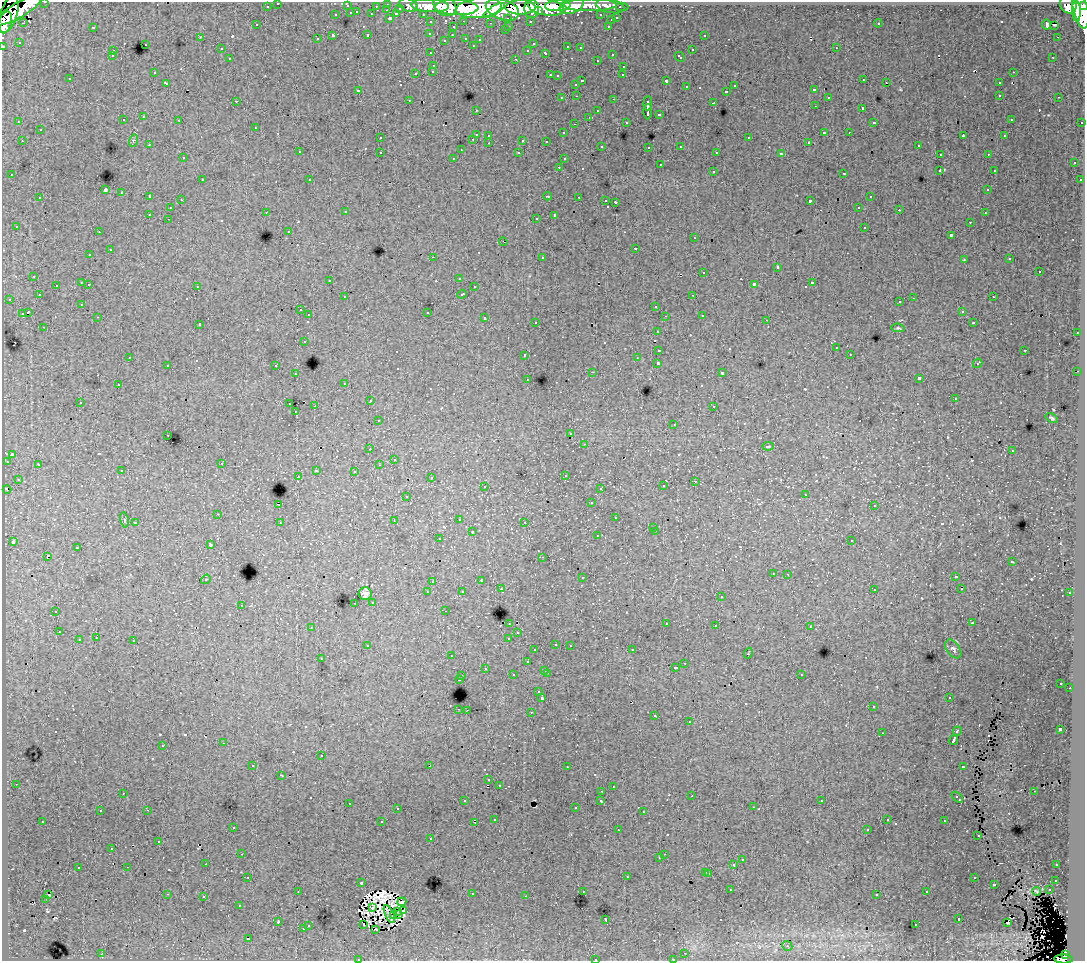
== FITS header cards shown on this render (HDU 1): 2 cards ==
NAXIS1  =                 1083
NAXIS2  =                  959

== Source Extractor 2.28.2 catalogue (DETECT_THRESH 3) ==
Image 1083 x 959 px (HDU 1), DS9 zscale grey, 1 PNG px = 1 image px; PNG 1087 x 963 px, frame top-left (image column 1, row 959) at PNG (2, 2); each listed source drawn as its Kron ellipse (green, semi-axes under 4 px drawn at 4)
Background 123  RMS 1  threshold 3.02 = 3 sigma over >= 5 px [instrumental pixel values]
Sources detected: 632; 13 with non-positive FLUX_AUTO (blend fragments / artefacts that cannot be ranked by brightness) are neither listed nor drawn; of the other 619, the 500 brightest by FLUX_AUTO listed and drawn (119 fainter detections omitted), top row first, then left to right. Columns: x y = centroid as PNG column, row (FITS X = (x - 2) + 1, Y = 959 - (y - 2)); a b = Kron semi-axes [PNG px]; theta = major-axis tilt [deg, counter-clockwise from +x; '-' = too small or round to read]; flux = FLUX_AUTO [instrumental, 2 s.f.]
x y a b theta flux
45 2 3 2 - 3500
278 3 3 3 - 2100
388 4 3 3 - 4200
408 5 9 6 -17 17000
590 5 26 6 0 59000
1068 5 9 7 -51 88000
267 6 3 3 - 1600
347 6 3 3 - 780
376 6 3 2 - 920
430 6 19 6 -3 190000
445 6 12 9 -35 160000
558 6 13 5 2 130000
572 6 12 7 19 83000
610 6 14 7 -12 25000
1084 6 4 3 - 61000
521 7 15 7 0 250000
546 7 18 8 -10 240000
622 7 6 3 0 2500
400 8 3 3 - 890
457 8 22 7 -2 380000
479 8 23 10 7 480000
502 9 17 10 -19 450000
532 9 9 7 -88 180000
1080 9 19 7 -77 370000
18 10 27 7 30 290000
387 10 3 2 - 210
494 10 12 4 32 110000
538 11 4 3 - 66000
1076 11 10 4 -88 160000
357 12 3 2 - 390
351 13 3 3 - 720
372 14 3 3 - 880
396 14 4 3 - 790
423 14 3 2 - 1700
9 15 19 8 72 220000
336 15 3 3 - 430
601 15 3 3 - 1500
390 18 3 3 - 1100
508 18 3 3 - 990
617 18 3 3 - 550
611 20 3 3 - 470
464 21 3 2 - 330
530 21 3 3 - 1400
5 22 11 6 75 200000
431 22 3 3 - 2000
23 23 3 3 - 71
491 23 3 2 - 85
878 23 4 4 - 70
1047 24 5 4 - 500
257 25 3 2 - 85
1055 25 4 2 - 140
509 26 3 2 - 350
608 26 3 2 - 340
93 27 3 3 - 620
453 27 3 3 - 310
505 30 3 3 - 290
430 34 3 3 - 150
368 35 3 3 - 420
452 35 3 2 - 140
704 35 3 3 - 240
333 36 3 3 - 1100
201 37 4 4 - 73
1057 37 2 2 - 160
466 38 3 3 - 390
317 39 3 3 - 190
444 40 3 2 - 80
480 40 3 3 - 150
19 42 3 3 - 78
145 44 3 3 - 310
533 44 3 3 - 180
473 45 3 3 - 180
3 46 3 3 - 4400
568 47 3 3 - 340
580 48 3 2 - 160
836 48 3 2 - 270
221 49 3 3 - 150
528 50 3 3 - 200
692 50 3 3 - 380
113 51 3 3 - 340
431 53 3 2 - 190
546 53 4 3 - 480
612 54 3 2 - 250
112 56 3 2 - 120
680 57 6 3 -43 380
1053 57 3 2 - 120
230 59 3 3 - 310
516 59 3 2 - 600
597 60 3 3 - 230
434 65 3 3 - 380
624 66 3 3 - 280
433 71 3 3 - 230
1013 72 3 2 - 300
154 73 3 3 - 210
416 73 3 3 - 630
550 75 3 2 - 400
623 75 3 2 - 100
557 76 3 3 - 97
70 79 3 3 - 130
864 80 3 2 - 230
582 81 3 2 - 590
666 81 3 3 - 1100
886 82 2 2 - 120
167 83 4 3 - 210
999 83 3 3 - 210
576 84 3 3 - 240
735 86 3 3 - 370
686 87 3 3 - 320
358 90 3 3 - 130
814 90 3 3 - 110
726 91 3 3 - 330
1000 95 3 3 - 390
577 96 3 2 - 210
828 97 3 3 - 270
1059 97 3 2 - 290
562 98 3 3 - 180
614 99 3 2 - 420
409 100 3 2 - 150
236 101 3 3 - 85
648 103 7 3 85 2300
714 103 3 3 - 940
815 106 3 2 - 150
863 108 3 3 - 1300
476 110 3 2 - 120
598 111 3 3 - 280
648 112 7 3 89 2400
659 115 3 2 - 73
144 117 3 3 - 340
589 117 3 2 - 130
1011 119 3 3 - 180
123 120 3 3 - 280
179 120 3 2 - 170
19 122 3 3 - 180
626 122 3 3 - 200
874 122 3 3 - 120
1082 122 3 3 - 780
574 124 3 2 - 80
256 127 3 3 - 310
40 130 3 3 - 310
824 132 3 3 - 960
849 132 2 2 - 170
563 133 3 3 - 170
476 134 3 3 - 850
489 135 3 3 - 200
963 136 4 2 - 610
1005 136 3 3 - 170
380 138 3 3 - 220
749 138 3 3 - 400
473 139 3 2 - 320
523 140 3 3 - 830
22 141 3 2 - 280
133 141 6 4 73 110
546 141 3 3 - 140
809 142 3 3 - 88
489 143 3 2 - 300
149 145 3 2 - 190
602 146 3 3 - 140
681 146 3 3 - 300
918 146 3 3 - 240
649 147 3 3 - 310
461 150 3 2 - 77
299 152 3 3 - 280
380 152 3 3 - 290
717 152 3 3 - 130
519 153 3 3 - 250
781 154 4 3 - 2100
940 154 3 2 - 150
988 154 3 2 - 200
183 158 3 2 - 140
454 158 3 3 - 160
564 159 3 3 - 200
1074 163 3 3 - 270
660 165 3 3 - 540
559 167 3 2 - 210
940 170 3 3 - 84
994 170 3 3 - 110
713 171 3 3 - 380
844 173 3 3 - 280
12 175 3 3 - 160
202 180 3 3 - 260
310 180 3 3 - 190
1080 180 3 3 - 240
105 190 4 3 - 6700
988 190 3 3 - 130
122 193 3 3 - 560
150 196 3 3 - 130
548 196 4 2 - 110
579 197 3 2 - 440
870 197 3 3 - 490
40 198 3 3 - 380
181 200 3 2 - 240
606 200 3 2 - 230
810 201 4 3 - 1300
615 202 3 2 - 660
859 207 3 2 - 290
170 208 3 3 - 260
899 210 3 2 - 140
266 212 3 2 - 190
346 212 3 2 - 170
985 213 3 2 - 170
150 214 3 3 - 1100
555 215 4 3 - 1700
536 218 3 3 - 180
168 219 3 2 - 170
970 222 3 2 - 240
16 226 3 3 - 130
865 227 3 3 - 430
289 231 3 3 - 210
99 232 3 2 - 150
951 235 3 3 - 1200
695 238 3 3 - 280
503 242 4 2 - 89
636 248 3 3 - 700
110 250 3 3 - 600
90 255 3 3 - 200
433 257 3 2 - 670
542 257 3 3 - 480
1010 259 3 3 - 220
964 260 3 3 - 230
777 267 3 3 - 770
1039 271 3 3 - 590
704 272 3 3 - 460
34 276 3 3 - 310
459 278 3 2 - 100
330 281 3 2 - 120
82 283 3 3 - 770
812 283 3 3 - 720
89 284 3 2 - 320
754 284 4 3 - 2300
56 285 3 2 - 260
197 286 3 3 - 380
474 287 3 2 - 150
462 294 5 3 - 540
39 295 3 2 - 140
693 295 3 2 - 260
345 297 3 3 - 210
993 297 3 2 - 280
914 298 3 2 - 510
9 299 3 2 - 250
900 302 3 3 - 170
82 304 3 3 - 190
656 306 3 3 - 390
300 310 3 2 - 180
962 311 3 3 - 190
28 312 4 3 - 1600
427 312 3 3 - 680
22 314 4 3 - 770
309 315 3 3 - 380
702 315 3 2 - 250
665 316 3 2 - 77
98 317 3 2 - 220
485 318 3 3 - 500
767 320 3 2 - 110
536 322 3 3 - 220
973 323 3 2 - 88
199 324 3 2 - 80
44 327 3 2 - 160
898 328 7 4 -5 120
658 331 3 3 - 290
1077 333 3 3 - 260
304 341 3 3 - 330
836 348 3 3 - 120
659 350 4 3 - 1100
1025 350 3 2 - 440
850 354 3 2 - 130
525 355 3 3 - 450
130 357 3 3 - 150
637 358 3 3 - 140
658 363 3 3 - 2700
978 363 5 3 - 180
168 365 3 3 - 410
276 366 3 3 - 290
1078 371 2 2 - 170
593 372 3 2 - 600
722 373 3 3 - 110
296 374 3 2 - 180
528 379 3 3 - 130
919 379 4 3 - 2600
345 383 3 3 - 160
118 385 3 2 - 230
955 399 3 3 - 140
370 401 3 2 - 230
80 402 3 2 - 220
290 404 3 2 - 310
315 406 3 2 - 690
714 406 3 2 - 170
296 412 3 2 - 150
1052 418 7 4 -32 110
378 421 3 3 - 200
674 424 2 2 - 71
571 434 3 2 - 110
168 435 3 2 - 140
585 444 3 2 - 150
768 446 5 3 - 130
370 449 3 2 - 110
1013 451 3 3 - 210
12 454 3 3 - 140
394 459 3 3 - 88
7 461 3 3 - 190
222 463 3 2 - 160
38 464 3 3 - 160
379 465 3 2 - 140
316 470 3 3 - 380
122 471 3 3 - 190
354 471 3 3 - 250
565 475 3 3 - 240
298 476 2 2 - 91
431 478 3 3 - 180
18 479 3 2 - 120
695 481 3 2 - 170
485 486 3 2 - 220
663 486 3 3 - 190
600 488 3 3 - 180
7 490 4 3 - 380
806 494 3 3 - 160
407 496 3 3 - 150
591 503 3 3 - 150
278 504 3 2 - 430
874 506 3 3 - 130
218 514 3 2 - 220
616 518 3 3 - 330
459 519 3 3 - 280
124 520 7 4 -79 120
394 521 3 2 - 73
525 522 3 2 - 130
135 523 3 2 - 81
280 523 3 3 - 240
654 527 3 2 - 96
656 531 3 2 - 210
472 532 3 3 - 450
598 536 3 3 - 380
439 539 3 3 - 170
852 541 3 3 - 130
13 542 4 3 - 110
211 545 4 3 - 190
77 548 3 3 - 850
48 556 4 3 - 1200
543 557 3 2 - 170
1012 562 3 2 - 73
773 573 3 3 - 210
788 574 3 2 - 120
956 577 3 3 - 120
582 578 3 3 - 390
206 579 5 4 - 81
482 580 3 2 - 84
433 582 3 3 - 150
501 589 4 3 - 230
874 589 3 3 - 310
962 589 3 2 - 75
462 591 3 3 - 190
428 592 3 3 - 350
1070 593 3 3 - 260
365 594 6 6 - 320
721 597 3 3 - 240
373 602 3 3 - 310
355 603 2 2 - 180
241 605 3 3 - 350
56 611 3 2 - 130
445 611 3 2 - 120
510 623 3 3 - 330
667 623 3 3 - 110
972 623 3 2 - 100
716 626 3 3 - 620
811 626 4 3 - 120
312 627 3 3 - 290
59 632 3 2 - 220
518 633 3 3 - 240
96 638 3 2 - 200
509 638 3 3 - 700
79 640 3 3 - 540
134 641 3 3 - 610
556 644 3 3 - 280
570 645 3 2 - 320
368 646 4 3 - 360
953 649 11 6 -54 200
535 650 3 3 - 130
632 650 3 2 - 310
748 653 5 3 - 520
452 656 3 2 - 210
322 658 3 3 - 130
527 662 3 3 - 420
685 663 3 2 - 200
485 668 3 3 - 250
676 668 3 3 - 230
545 670 3 3 - 320
547 673 3 2 - 410
801 674 3 3 - 210
513 675 3 3 - 340
462 676 3 3 - 360
459 679 3 3 - 530
1061 683 3 2 - 100
1070 688 2 2 - 280
539 692 3 3 - 200
542 698 3 3 - 1800
949 698 3 2 - 130
873 707 3 3 - 150
459 709 3 2 - 390
467 710 2 2 - 280
531 712 3 2 - 340
655 715 3 3 - 300
690 722 3 3 - 300
1060 729 3 3 - 2500
957 731 5 3 - 1100
882 733 3 2 - 81
954 740 5 3 - 2500
224 743 3 2 - 150
163 745 3 3 - 410
321 756 3 3 - 550
253 765 3 3 - 150
430 766 4 3 - 1700
963 766 4 3 - 740
567 767 3 2 - 220
281 775 3 2 - 80
489 780 3 3 - 130
16 784 3 2 - 210
499 785 3 3 - 270
613 787 3 3 - 160
602 791 3 2 - 230
1034 791 3 2 - 200
123 793 3 2 - 86
692 796 3 2 - 140
957 797 7 3 -42 860
465 801 3 3 - 230
601 801 4 3 - 300
822 801 3 3 - 200
349 803 3 2 - 240
753 807 3 2 - 350
575 808 3 3 - 170
397 809 3 3 - 230
147 810 3 2 - 470
100 811 3 3 - 250
644 811 3 3 - 150
495 819 3 3 - 160
887 820 3 3 - 230
43 821 3 2 - 140
945 821 3 3 - 390
382 822 3 3 - 830
475 822 3 2 - 77
233 827 3 3 - 190
867 829 3 2 - 160
618 830 3 2 - 240
978 835 3 2 - 130
431 838 3 2 - 150
159 842 3 3 - 110
112 848 3 2 - 160
242 854 3 2 - 150
664 854 2 2 - 210
660 858 3 3 - 180
742 860 3 3 - 270
206 864 2 2 - 200
734 865 3 3 - 930
1057 865 3 2 - 92
128 867 3 2 - 230
78 868 3 3 - 390
706 872 3 3 - 380
709 873 3 3 - 410
627 876 3 3 - 390
248 877 3 2 - 240
974 878 3 3 - 300
1056 880 3 3 - 170
361 883 3 3 - 88
994 884 3 3 - 670
731 890 3 3 - 160
1049 890 3 2 - 230
298 891 3 2 - 77
583 891 3 3 - 230
1036 891 4 2 - 76
927 892 3 3 - 260
167 894 3 2 - 770
472 894 3 3 - 450
877 894 3 3 - 140
48 895 3 2 - 410
526 896 3 2 - 100
204 897 3 3 - 110
46 899 2 2 - 74
402 902 4 3 - 150
240 905 3 3 - 160
372 908 4 3 - 140
397 911 3 2 - 110
403 911 4 3 - 98
389 914 10 2 -65 110
393 915 4 2 - 75
398 915 3 2 - 73
606 919 4 3 - 100
959 919 3 3 - 450
278 921 3 3 - 110
1008 922 3 3 - 240
308 925 3 3 - 320
364 925 4 2 - 180
916 925 3 3 - 290
303 929 3 3 - 460
376 929 2 2 - 110
248 939 3 3 - 1100
787 946 5 4 - 100
685 953 3 2 - 100
102 954 3 2 - 380
1065 955 4 4 - 40000
595 959 3 3 - 480
673 959 3 2 - 290
1063 959 9 4 -2 77000
358 960 3 2 - 73
At the frame edge (FLAGS 8, measured only in part): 9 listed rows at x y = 45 2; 278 3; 1084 6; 5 22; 3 46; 595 959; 673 959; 1063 959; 358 960
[119 fainter detections neither listed nor drawn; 13 non-positive-flux detections neither listed nor drawn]